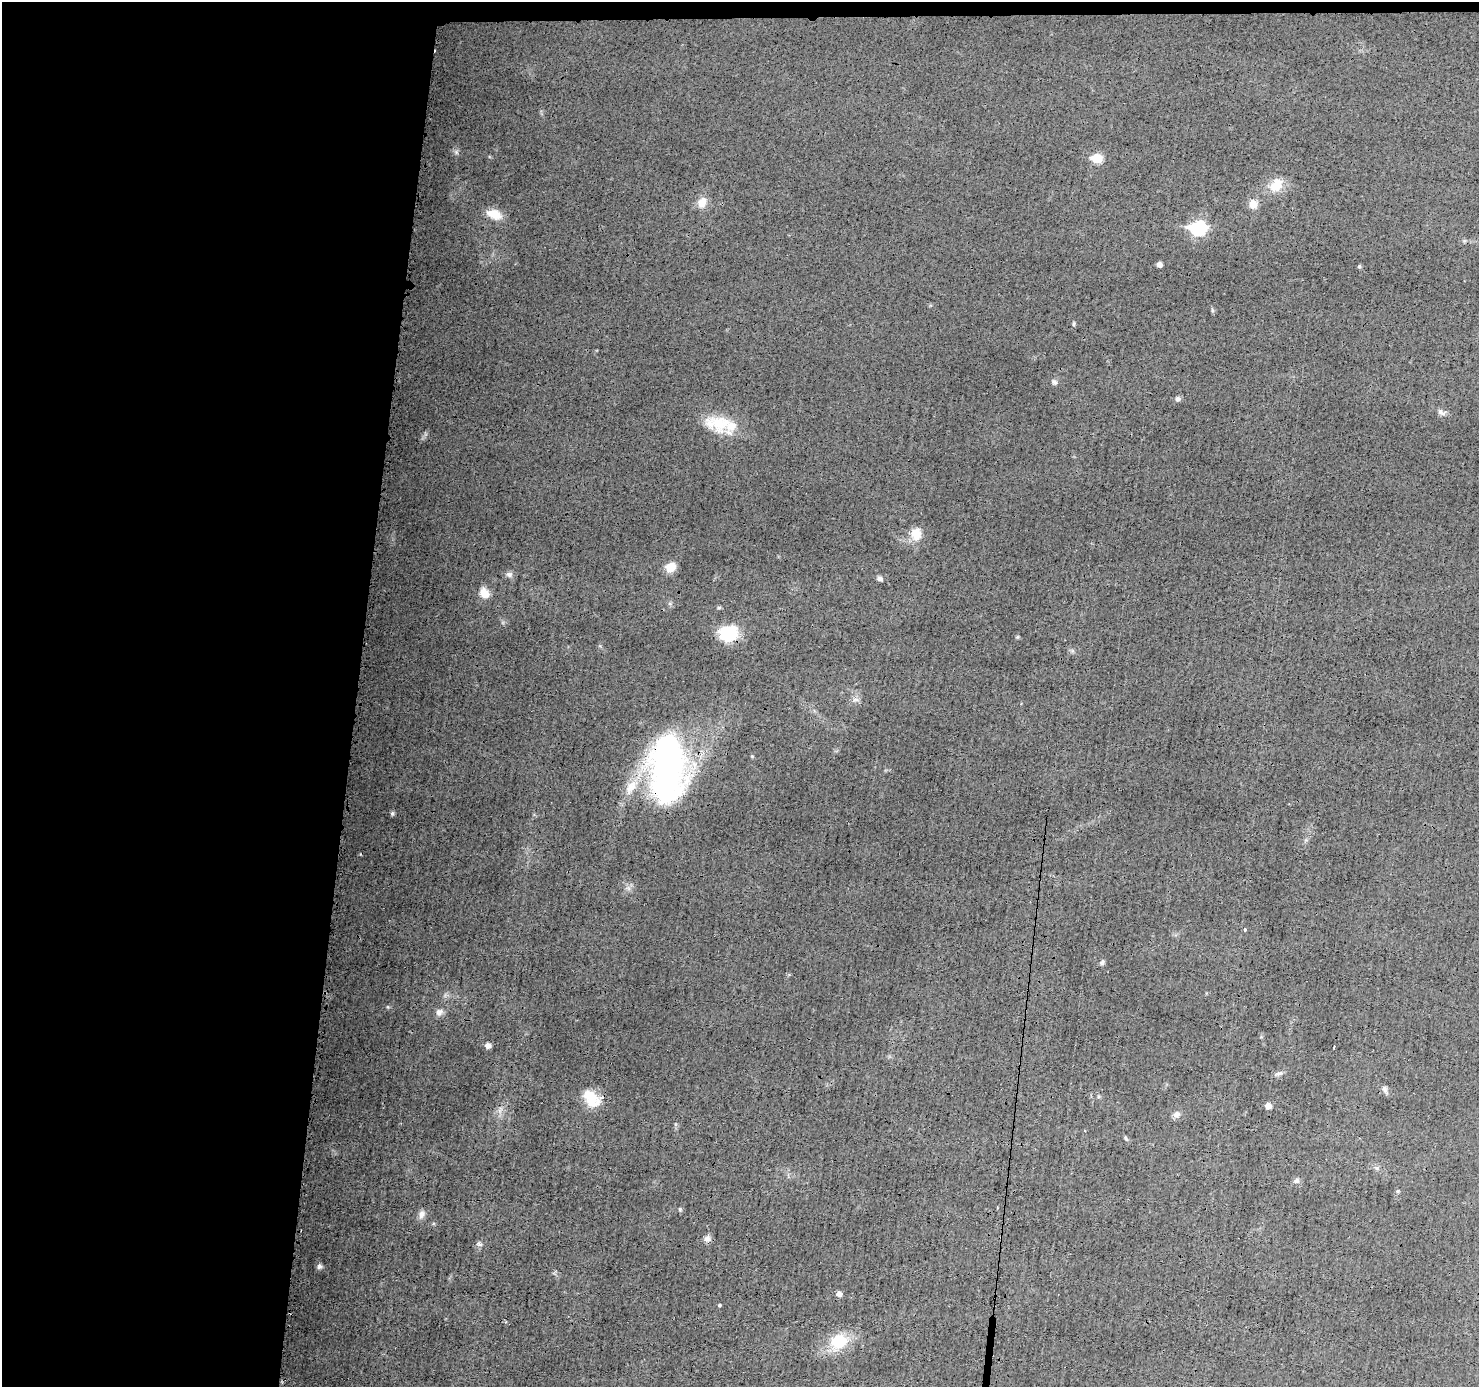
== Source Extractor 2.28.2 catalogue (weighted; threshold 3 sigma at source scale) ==
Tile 1 of 3 x 3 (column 1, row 1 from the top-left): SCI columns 8-1484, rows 2877-4261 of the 4448 x 4462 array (HDU 1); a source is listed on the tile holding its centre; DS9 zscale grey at full resolution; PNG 1481 x 1389 px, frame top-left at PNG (2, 2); no overlay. Shown black and unused: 25% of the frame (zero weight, under 3 of 4 exposures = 1% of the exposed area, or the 3 px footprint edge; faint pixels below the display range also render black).
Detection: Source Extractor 2.28.2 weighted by HDU 2 'WHT'; one run over the whole footprint, this tile lists its part. Background 0.0142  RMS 0.0031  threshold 0.0138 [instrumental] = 3 sigma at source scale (4.5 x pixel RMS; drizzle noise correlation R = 1.50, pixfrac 1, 0.05/0.05 arcsec/px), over >= 5 px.
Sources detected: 48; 1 inside a brighter listed object's ellipse — not listed separately; the other 47 listed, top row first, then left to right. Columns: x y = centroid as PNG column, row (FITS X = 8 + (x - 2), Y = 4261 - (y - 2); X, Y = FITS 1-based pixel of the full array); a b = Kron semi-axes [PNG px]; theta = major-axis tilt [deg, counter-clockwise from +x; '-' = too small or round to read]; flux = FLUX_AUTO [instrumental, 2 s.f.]
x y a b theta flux
456 152 7 4 -72 0.54
1097 158 7 6 - 12
1276 185 20 13 54 5.2
702 203 16 11 68 2.8
1253 204 12 10 -82 2.4
494 214 17 10 -18 4.8
1198 228 9 7 -2 43
1159 265 5 4 - 1.5
1359 266 5 4 - 0.43
1212 310 6 4 -72 0.44
1074 324 7 3 82 0.39
1054 382 8 6 -38 0.77
1177 399 7 6 - 0.73
1441 412 13 7 -30 1.2
719 423 36 22 -7 11
916 534 16 13 -87 4.2
670 567 10 9 - 4.4
509 574 9 7 -1 1.1
880 579 7 6 - 0.78
484 593 12 10 -54 3.4
719 607 6 4 1 0.4
728 633 18 15 15 14
1017 637 6 4 71 0.33
855 699 9 6 -5 0.99
667 769 69 36 89 97
631 787 26 13 59 6.8
392 813 6 5 - 0.54
1245 930 3 3 - 1.2
1102 962 9 5 63 0.64
439 1012 10 8 44 1.4
488 1045 6 6 - 1.2
1334 1047 3 2 - 0.85
1280 1073 10 5 14 0.85
1384 1089 10 6 -65 1.1
592 1098 24 15 -45 7.9
1268 1106 5 4 - 2.5
1176 1114 9 8 - 1.3
1125 1138 6 4 -70 0.46
1296 1181 8 6 -16 0.82
680 1209 5 4 - 0.38
422 1215 11 7 73 1.5
707 1238 10 8 27 1.2
479 1244 8 6 -21 0.71
319 1266 7 6 - 0.83
839 1294 6 5 - 1.5
719 1305 4 3 - 0.48
839 1341 22 19 36 10
Overlapping masked pixels (flux is a lower limit): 2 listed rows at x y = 728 633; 667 769